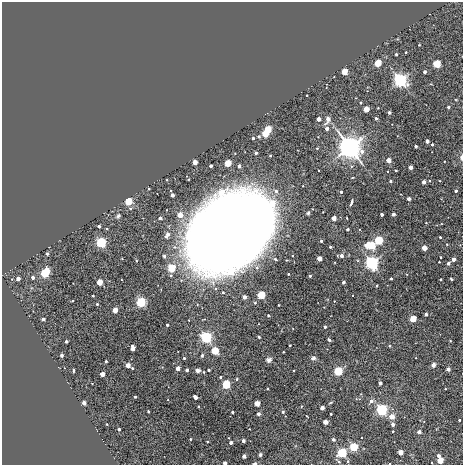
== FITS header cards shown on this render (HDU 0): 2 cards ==
NAXIS1  =                  461
NAXIS2  =                  463

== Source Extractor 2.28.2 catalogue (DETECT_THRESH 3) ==
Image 461 x 463 px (HDU 0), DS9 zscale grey, 1 PNG px = 1 image px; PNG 465 x 467 px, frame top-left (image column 1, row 463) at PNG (2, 2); no overlay
Background 0.00212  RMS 0.011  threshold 0.0318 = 3 sigma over >= 5 px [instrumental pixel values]
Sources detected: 181; all 181 listed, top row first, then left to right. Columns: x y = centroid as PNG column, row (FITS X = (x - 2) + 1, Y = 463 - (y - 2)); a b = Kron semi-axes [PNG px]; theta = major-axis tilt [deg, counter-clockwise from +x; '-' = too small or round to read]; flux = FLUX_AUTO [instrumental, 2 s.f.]
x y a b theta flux
406 52 3 2 - 0.75
396 54 3 3 - 1.7
378 63 5 3 - 37
437 64 4 4 - 76
344 72 3 3 - 34
425 72 3 3 - 3.7
400 80 5 5 - 210
307 95 3 2 - 0.6
361 103 3 2 - 0.83
448 107 3 3 - 1.8
366 109 3 3 - 26
389 112 3 3 - 2.8
376 118 3 3 - 1.5
318 119 3 3 - 9.4
328 119 4 3 - 10
268 129 4 4 - 55
327 129 3 3 - 5.9
265 133 4 3 - 54
253 138 3 3 - 2
427 141 3 3 - 5.1
432 144 3 3 - 1.8
416 146 3 3 - 2.5
350 147 9 8 - 340
317 148 3 2 - 0.64
256 153 3 3 - 1.4
270 155 3 2 - 0.74
461 157 7 3 90 1.5
389 160 3 3 - 14
195 162 3 3 - 14
228 163 4 3 - 47
211 166 3 3 - 3.4
239 166 3 3 - 3.4
410 167 3 3 - 7.8
396 170 3 3 - 0.88
390 181 3 3 - 1.8
430 181 3 2 - 0.44
424 182 3 3 - 6.7
149 189 3 2 - 0.71
276 191 5 5 - 1.9
456 191 3 3 - 2.5
341 192 3 3 - 1.5
172 195 3 3 - 1
409 199 3 3 - 4.9
128 202 4 4 - 50
351 202 6 2 76 1.2
131 208 4 4 - 1.1
308 213 4 4 - 0.89
382 214 3 3 - 3.5
393 214 3 3 - 4.2
180 215 3 3 - 17
118 216 7 5 56 1.2
160 218 4 3 - 1.2
334 218 3 3 - 14
238 223 5 5 - 380
99 226 3 3 - 2.4
107 229 2 2 - 0.58
348 229 3 3 - 1.8
231 233 67 49 42 1500
167 234 5 4 - 4.6
440 237 3 3 - 0.93
379 240 4 4 - 110
321 241 3 3 - 1.6
101 242 4 4 - 200
447 244 3 2 - 0.48
371 245 5 4 - 81
330 247 3 3 - 1.2
424 248 3 3 - 21
47 254 3 3 - 1.9
164 256 3 3 - 1.7
341 256 3 3 - 4.1
440 257 3 2 - 0.67
122 259 3 2 - 0.38
319 259 3 3 - 14
453 259 3 3 - 6.8
136 261 3 3 - 0.71
439 262 3 2 - 0.6
372 263 5 5 - 180
448 263 3 3 - 3
172 268 4 4 - 32
231 272 16 12 18 40
45 273 5 4 - 130
288 274 3 3 - 0.82
310 276 3 3 - 1.2
33 277 3 3 - 4.3
18 278 3 3 - 6.5
391 278 3 3 - 1.1
440 279 3 3 - 1.2
451 279 3 2 - 0.65
99 282 3 3 - 29
343 282 3 3 - 3.6
377 286 3 2 - 0.77
216 288 4 3 - 0.75
223 292 3 3 - 0.88
93 295 3 2 - 0.9
261 295 4 4 - 91
244 297 3 3 - 6.6
141 302 4 4 - 190
255 303 4 3 - 0.77
97 304 3 3 - 1.2
279 305 3 2 - 0.7
115 310 3 3 - 20
426 314 3 3 - 3.4
268 315 3 3 - 0.55
43 319 3 3 - 4.4
413 319 3 3 - 36
167 325 3 3 - 2.1
325 327 3 3 - 0.97
206 337 4 4 - 310
259 337 3 2 - 0.63
329 340 4 3 - 0.99
66 341 3 3 - 2
450 341 2 2 - 0.49
290 345 3 3 - 0.91
389 346 3 3 - 0.61
133 348 5 3 - 9.2
215 351 4 3 - 76
283 352 2 2 - 0.57
61 355 3 3 - 3.2
202 355 4 3 - 0.93
184 358 3 3 - 1.1
313 358 5 4 - 1.7
269 360 7 5 15 1.8
106 361 3 3 - 1.3
128 365 3 3 - 15
433 365 5 4 - 2.5
132 368 3 3 - 0.88
178 368 3 3 - 12
448 369 3 3 - 4.8
187 370 3 3 - 3.4
197 370 3 3 - 9.2
209 370 3 3 - 1.6
294 370 2 2 - 0.5
73 371 3 2 - 0.9
338 371 4 4 - 120
204 372 4 3 - 0.6
102 374 3 3 - 13
220 377 3 3 - 1.2
237 379 3 3 - 0.86
380 383 3 3 - 5.2
226 384 4 4 - 110
267 388 3 2 - 0.65
445 389 2 2 - 0.55
135 397 3 3 - 1.3
195 397 4 3 - 7.3
371 401 3 3 - 4.2
84 403 3 3 - 9.6
257 403 3 3 - 18
330 403 4 3 - 0.58
198 406 3 2 - 0.81
322 408 3 3 - 8.8
382 410 4 4 - 320
148 411 3 2 - 0.94
232 412 3 3 - 1.5
283 412 3 3 - 1.7
258 414 3 3 - 5.2
331 414 3 3 - 0.86
392 417 3 3 - 20
459 420 3 3 - 1.1
325 422 3 3 - 12
107 424 2 2 - 0.6
393 424 3 3 - 4.3
119 429 3 3 - 2.7
393 431 3 2 - 0.81
419 432 3 3 - 7.4
190 439 3 3 - 0.58
333 439 3 3 - 2.7
207 441 3 3 - 1.1
243 441 3 3 - 4.3
231 443 3 3 - 4.7
354 447 4 4 - 110
401 452 3 3 - 16
342 453 4 4 - 160
260 455 4 3 - 1.3
244 456 3 3 - 5.3
438 456 3 3 - 3.8
440 460 4 3 - 33
348 461 4 4 - 0.92
339 462 5 4 - 1.2
225 463 3 3 - 6.3
432 463 2 2 - 0.47
254 464 4 2 - 2.4
At the frame edge (FLAGS 8, measured only in part): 5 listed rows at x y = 461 157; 401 452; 225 463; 432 463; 254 464